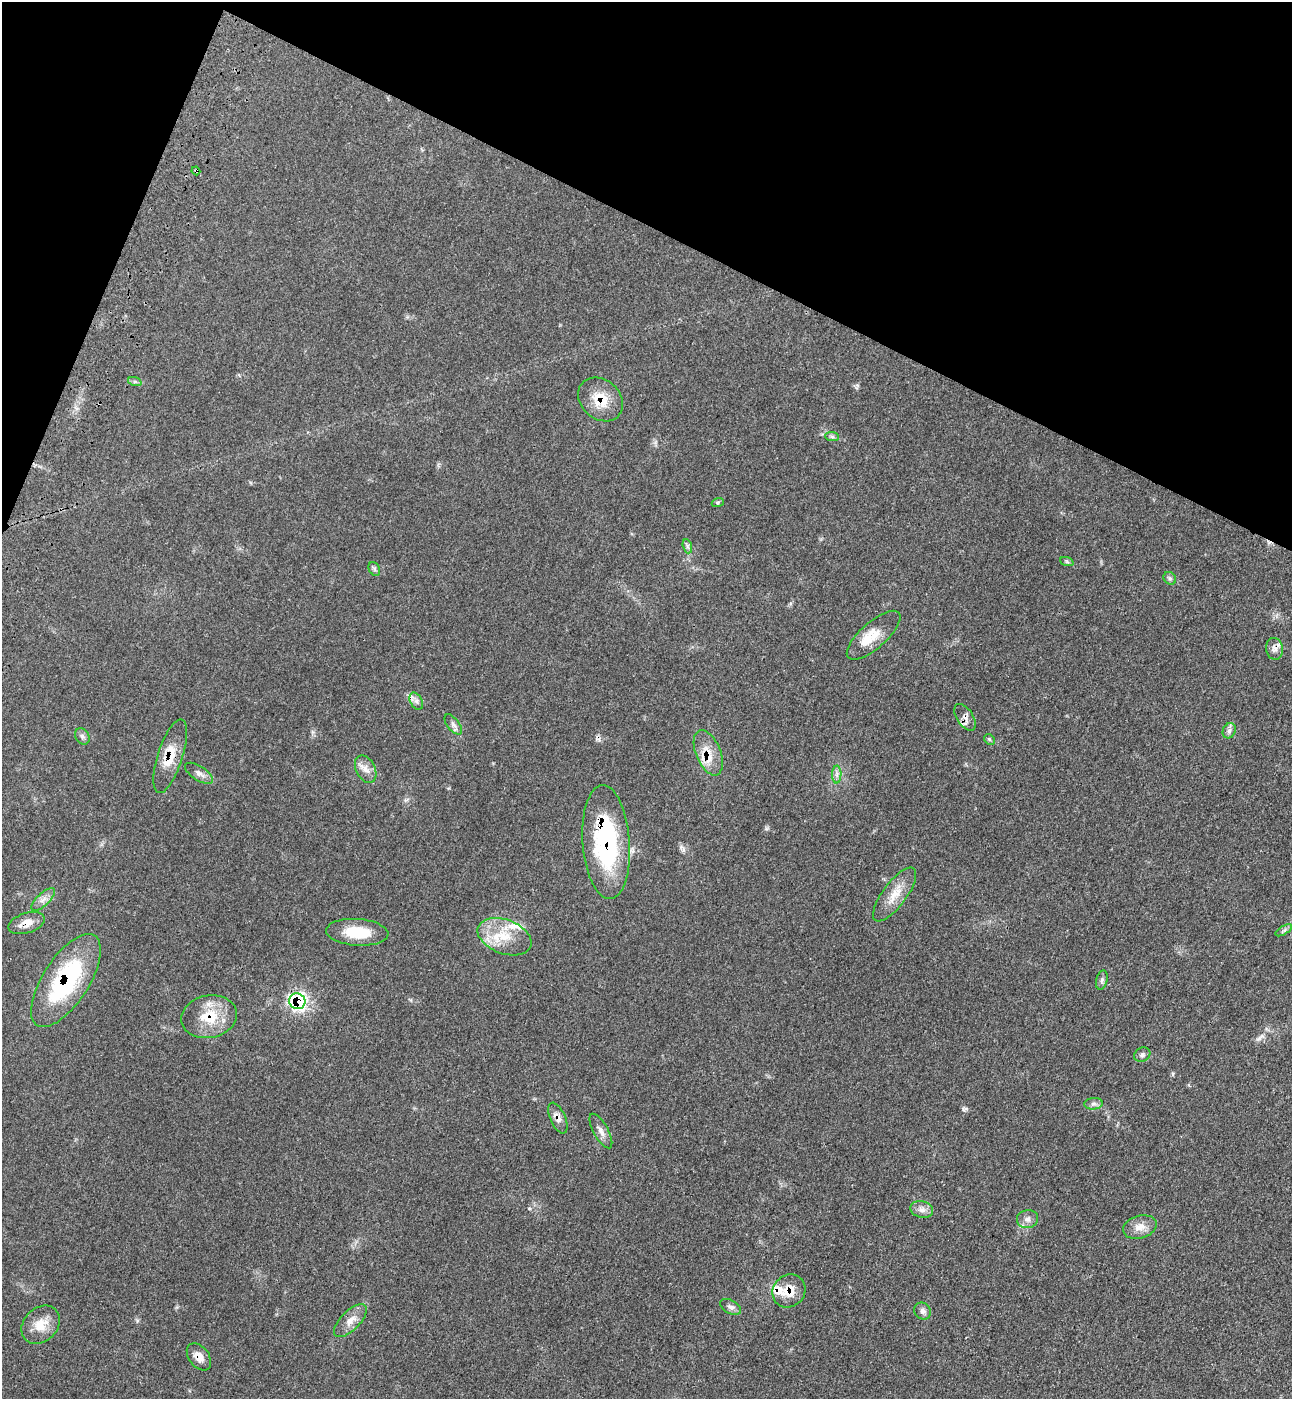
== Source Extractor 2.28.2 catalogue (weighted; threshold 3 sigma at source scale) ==
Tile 2 of 4 x 4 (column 2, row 1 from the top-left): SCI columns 1666-2955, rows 4248-5644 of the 5774 x 5700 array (HDU 1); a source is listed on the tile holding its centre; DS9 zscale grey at full resolution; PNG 1294 x 1401 px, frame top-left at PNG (2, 2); each listed source drawn as its Kron ellipse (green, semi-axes under 4 px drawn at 4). Shown black and unused: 20% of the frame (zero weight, under 3 of 4 exposures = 6% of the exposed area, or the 3 px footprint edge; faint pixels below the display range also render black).
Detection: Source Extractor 2.28.2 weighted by HDU 2 'WHT'; one run over the whole footprint, this tile lists its part. Background 0.0713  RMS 0.0055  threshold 0.0245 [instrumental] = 3 sigma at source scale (4.5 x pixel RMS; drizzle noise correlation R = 1.50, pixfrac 1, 0.05/0.05 arcsec/px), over >= 5 px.
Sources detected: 48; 2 inside a brighter listed object's ellipse — not listed separately; the other 46 listed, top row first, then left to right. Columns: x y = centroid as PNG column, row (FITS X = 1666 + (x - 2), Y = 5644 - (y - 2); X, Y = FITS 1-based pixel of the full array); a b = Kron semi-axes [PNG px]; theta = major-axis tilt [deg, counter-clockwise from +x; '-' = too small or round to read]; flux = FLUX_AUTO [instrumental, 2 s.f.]
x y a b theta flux
196 171 4 3 - 0.67
135 382 7 4 -18 1
600 399 24 19 -42 14
832 437 7 4 -1 1
718 502 6 4 19 0.74
687 546 7 4 -71 1.2
1067 562 7 4 -20 1
374 569 7 5 -60 1.1
1170 578 7 5 -44 1.2
874 635 34 13 41 12
1274 649 11 8 -83 3
416 701 9 6 -61 1.9
965 717 15 8 -57 3.2
453 724 12 6 -52 2.2
1229 731 8 6 62 1.8
82 736 9 6 -57 1.6
989 739 6 4 -45 0.8
708 753 24 12 -68 10
170 756 38 12 72 12
366 769 15 9 -62 4.4
199 773 16 7 -32 3.1
837 774 9 4 90 1.8
606 842 57 23 -86 72
895 894 32 12 53 9.8
43 899 15 6 43 3.1
27 923 19 10 18 5.8
1284 930 9 4 30 1.2
357 932 31 13 -4 16
505 937 28 17 -21 17
1102 980 10 5 76 1.4
66 981 53 23 57 61
297 1001 8 8 - 120
209 1017 28 21 11 19
1142 1055 8 7 - 1.5
1093 1104 9 5 6 1.7
558 1118 16 7 -66 3.6
601 1131 19 7 -61 3.4
922 1209 11 8 -13 3.1
1027 1219 11 9 14 2.8
1140 1227 17 11 16 5.8
789 1291 17 15 46 8.9
730 1307 11 6 -29 2.1
923 1311 9 8 - 2.2
350 1321 21 9 45 5.6
41 1325 21 16 45 9.9
199 1357 15 10 -53 4.9
Overlapping masked pixels (flux is a lower limit): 14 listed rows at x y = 196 171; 600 399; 1274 649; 965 717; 708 753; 170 756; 606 842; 27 923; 66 981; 297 1001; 209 1017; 558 1118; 789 1291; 199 1357
Unlisted compact peaks at least as high as the median listed source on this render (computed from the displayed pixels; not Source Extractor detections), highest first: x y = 963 1109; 766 828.